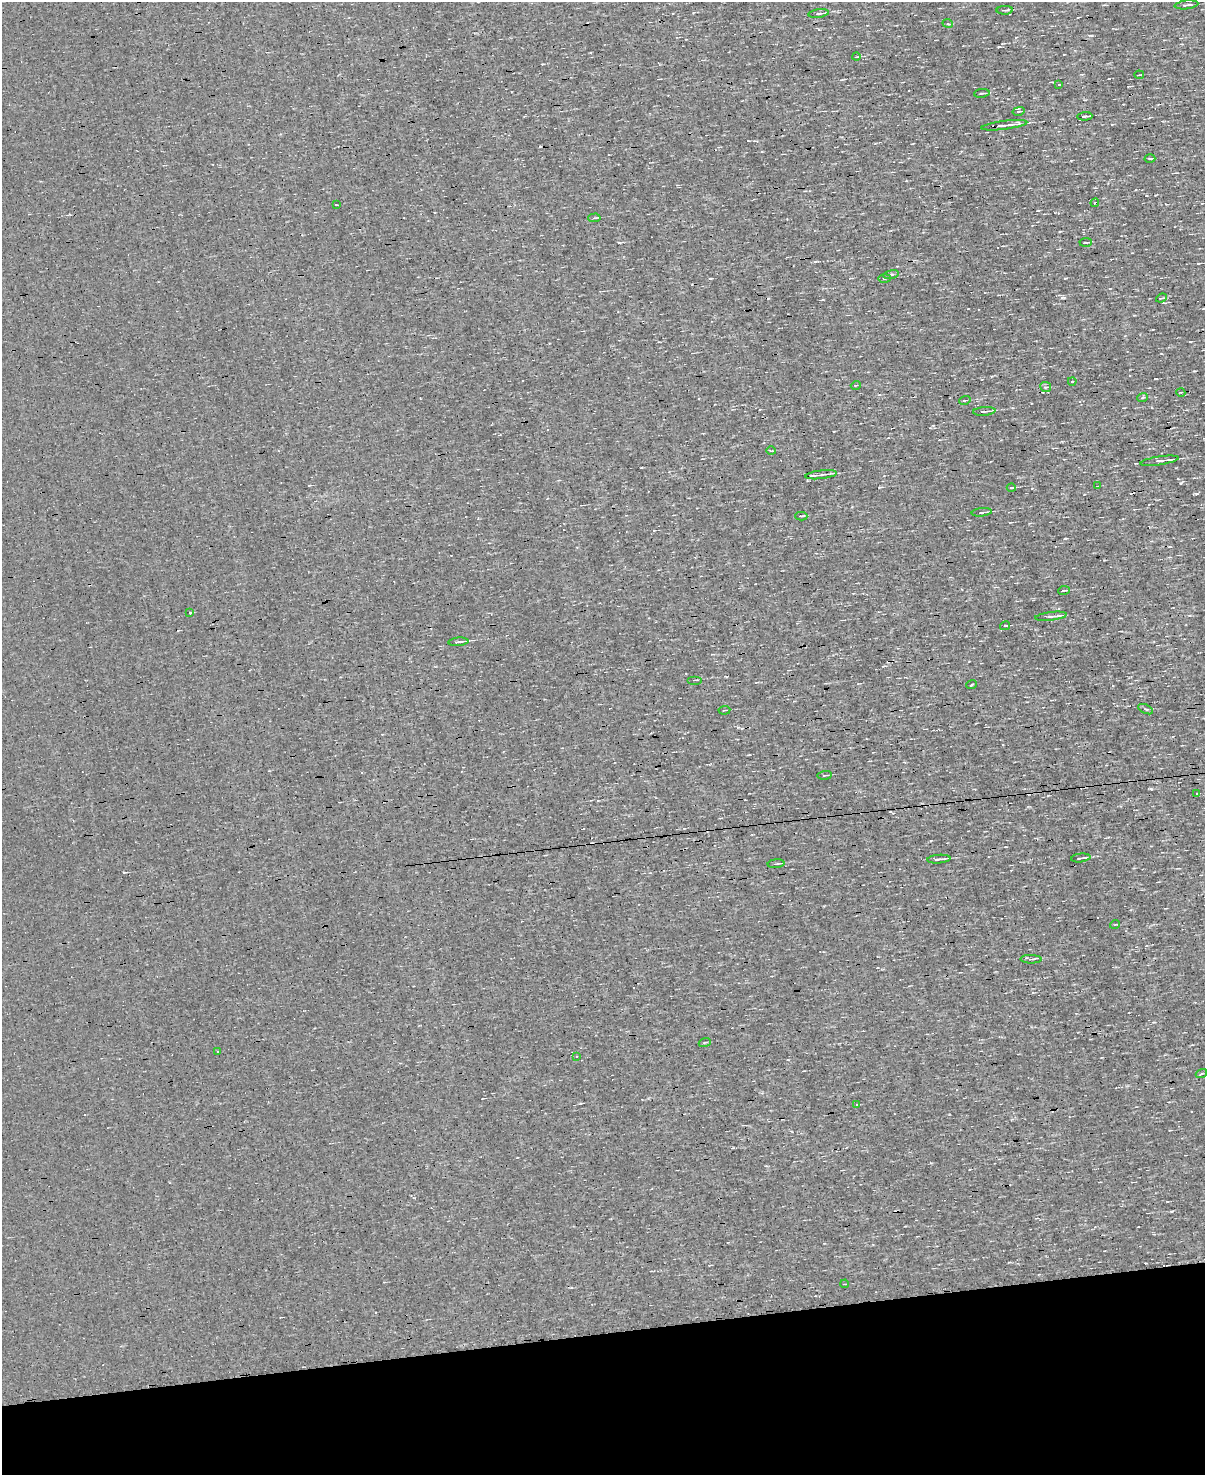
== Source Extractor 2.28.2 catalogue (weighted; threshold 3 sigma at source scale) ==
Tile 10 of 4 x 3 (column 2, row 3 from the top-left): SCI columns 1205-2407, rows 140-1612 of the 4814 x 4810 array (HDU 1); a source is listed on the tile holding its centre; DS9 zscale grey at full resolution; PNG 1207 x 1477 px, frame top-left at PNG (2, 2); each listed source drawn as its Kron ellipse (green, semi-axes under 4 px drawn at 4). Shown black and unused: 10% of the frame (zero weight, under 3 of 4 exposures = <1% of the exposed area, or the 3 px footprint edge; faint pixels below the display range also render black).
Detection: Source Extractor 2.28.2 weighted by HDU 2 'WHT'; one run over the whole footprint, this tile lists its part. Background -5.64e-04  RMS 0.04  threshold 0.181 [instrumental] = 3 sigma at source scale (4.5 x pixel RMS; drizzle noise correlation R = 1.50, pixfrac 1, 0.05/0.05 arcsec/px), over >= 5 px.
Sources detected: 65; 8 cosmic-ray / hot-pixel residue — neither listed nor drawn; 2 inside a brighter listed object's ellipse — not listed separately; the other 55 listed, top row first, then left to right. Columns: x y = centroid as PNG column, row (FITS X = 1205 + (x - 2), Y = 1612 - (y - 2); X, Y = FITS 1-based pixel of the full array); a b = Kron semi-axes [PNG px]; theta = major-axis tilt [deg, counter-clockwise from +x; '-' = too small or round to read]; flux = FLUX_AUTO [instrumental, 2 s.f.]
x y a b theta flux
1186 5 12 3 7 10
1005 10 8 2 1 5.9
819 13 10 3 8 7.8
948 24 5 3 - 4.5
856 57 4 2 - 3.3
1139 75 5 2 - 4.1
1059 85 3 2 - 3.7
982 93 8 2 7 5.6
1018 111 6 4 13 7.8
1085 116 7 2 3 7.8
1004 125 23 3 8 36
1150 159 5 3 - 4.7
1095 203 4 2 - 3.3
336 205 3 2 - 2.3
594 218 6 3 3 5.7
1086 242 6 2 5 5.9
891 275 8 3 12 5.9
884 278 6 3 2 6
1161 298 6 3 22 5.9
1072 381 4 2 - 2.9
856 385 5 3 - 3.5
1046 387 5 5 - 6.5
1181 393 4 3 - 3.4
1143 397 5 3 - 4.7
965 400 6 3 18 4
984 411 11 3 5 12
771 451 5 3 - 4.2
1159 461 19 3 9 26
821 475 16 3 7 11
1097 486 4 2 - 3.7
1011 488 4 3 - 4.5
982 512 10 3 6 9.5
801 516 6 2 1 4.8
1064 590 6 2 7 5.2
190 613 3 3 - 100
1051 616 16 4 7 18
1005 626 5 3 - 5.6
458 642 10 3 6 15
695 680 7 2 0 3.5
971 685 5 2 - 3.9
1145 709 8 3 -26 5.7
724 710 6 3 6 4.4
825 775 7 2 7 4.8
1197 793 3 3 - 11
1081 858 10 2 7 9.5
939 859 11 3 5 14
776 864 8 3 6 6.4
1115 924 5 3 - 3.5
1031 959 10 4 -1 9.9
705 1042 6 4 19 4.9
217 1052 3 2 - 4.6
577 1056 3 3 - 3.3
1201 1073 6 3 19 4.6
857 1105 3 2 - 6.8
845 1284 4 2 - 3.4
Unlisted compact peaks at least as high as the median listed source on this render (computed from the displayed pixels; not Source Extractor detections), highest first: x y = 1181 483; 1196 494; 1194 371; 1172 1211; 1065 538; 1152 789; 124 872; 1155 379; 1065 278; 879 487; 580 1103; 1154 1022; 1146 195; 819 29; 931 1163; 1091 35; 619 243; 1190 342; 543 64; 931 841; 1104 560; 1071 161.